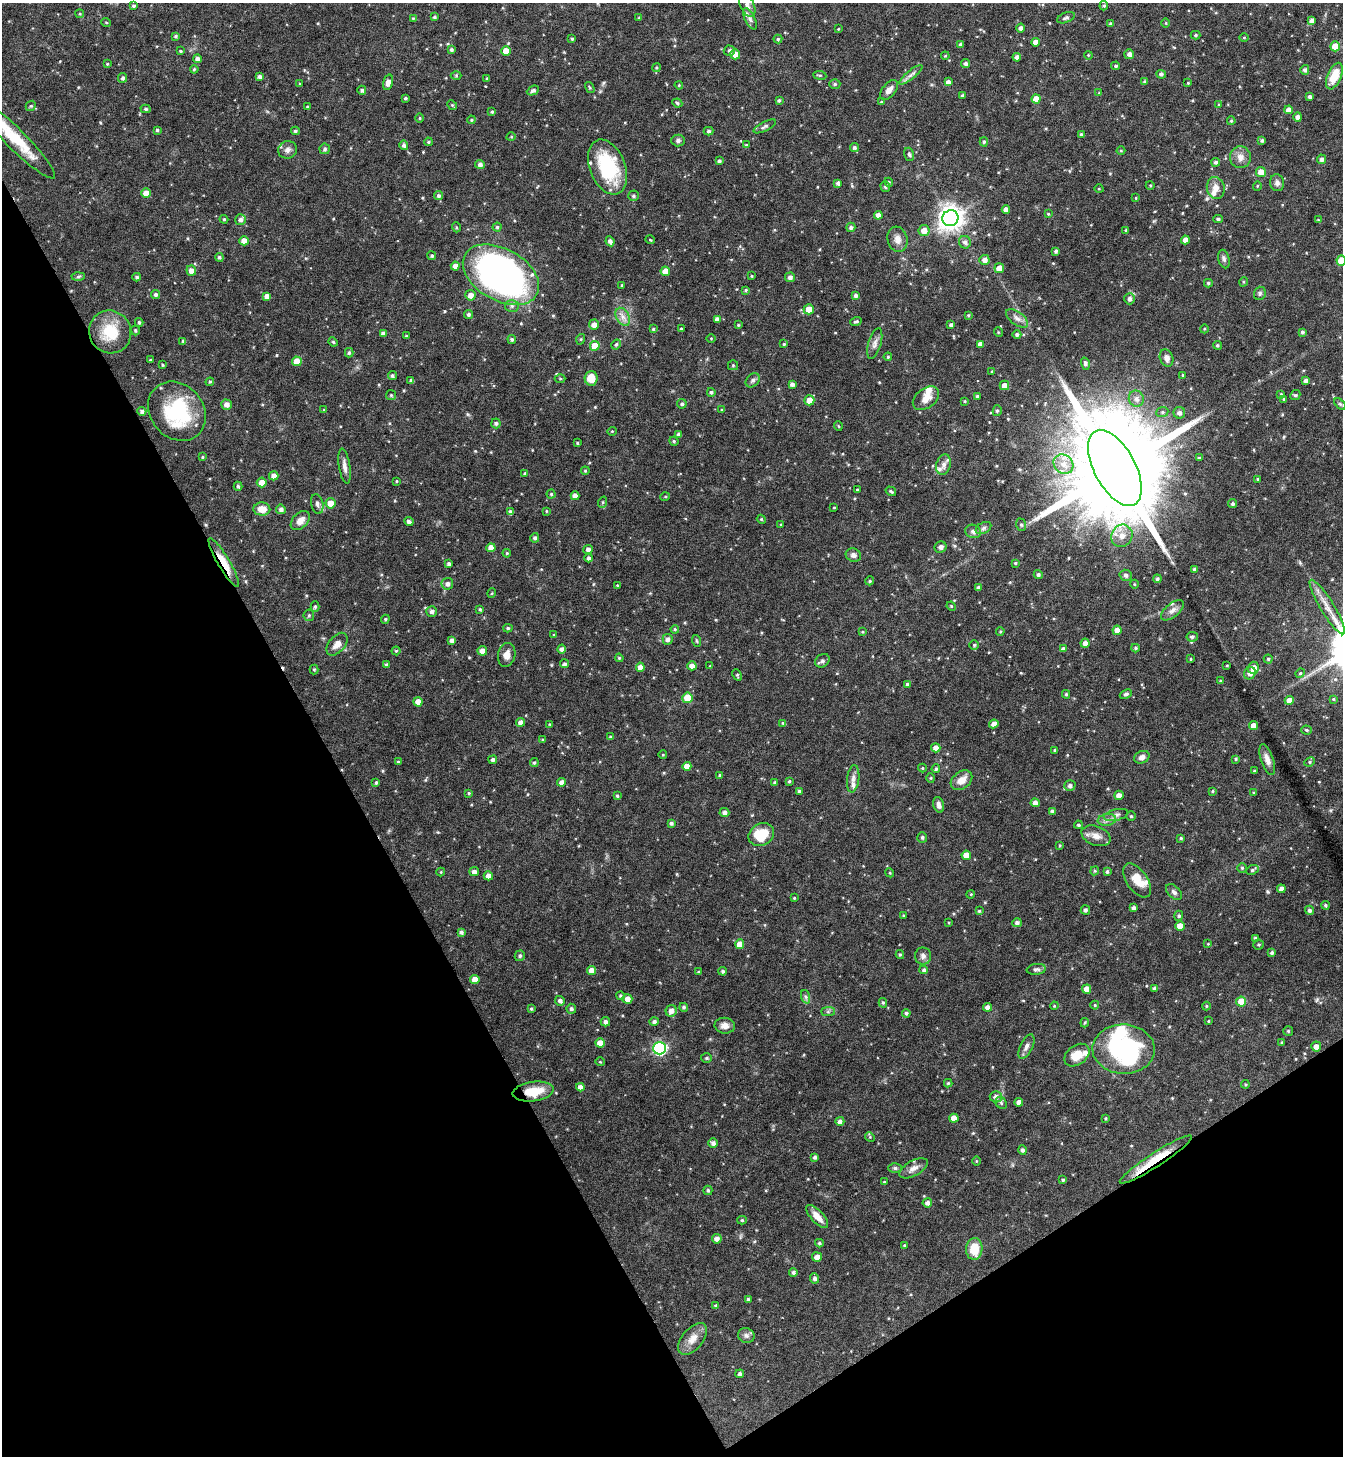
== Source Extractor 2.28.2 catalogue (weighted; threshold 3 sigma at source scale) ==
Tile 14 of 4 x 4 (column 2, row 4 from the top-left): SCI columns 1497-2837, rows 2-1455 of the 5811 x 5817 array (HDU 1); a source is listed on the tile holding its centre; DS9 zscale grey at full resolution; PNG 1345 x 1458 px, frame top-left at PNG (2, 3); each listed source drawn as its Kron ellipse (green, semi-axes under 4 px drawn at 4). Shown black and unused: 31% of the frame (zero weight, under 4 of 8 exposures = <1% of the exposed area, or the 3 px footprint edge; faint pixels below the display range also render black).
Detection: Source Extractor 2.28.2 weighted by HDU 2 'WHT'; one run over the whole footprint, this tile lists its part. Background 0.071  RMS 0.0039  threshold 0.016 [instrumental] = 3 sigma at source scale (4.09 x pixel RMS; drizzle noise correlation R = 1.36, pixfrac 0.8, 0.05/0.05 arcsec/px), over >= 5 px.
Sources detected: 527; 4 inside a brighter object's white glare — neither listed nor drawn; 13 inside a brighter listed object's ellipse — not listed separately; of the other 510, all 500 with FLUX_AUTO >= 0.268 (the completeness limit of this list) listed and drawn (10 fainter detections not listed), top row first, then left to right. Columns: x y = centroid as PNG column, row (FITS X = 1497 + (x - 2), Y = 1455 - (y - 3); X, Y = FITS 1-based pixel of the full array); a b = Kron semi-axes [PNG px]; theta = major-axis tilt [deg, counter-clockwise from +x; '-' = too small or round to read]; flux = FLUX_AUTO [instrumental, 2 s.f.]
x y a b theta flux
747 5 12 7 -64 2.1
133 6 4 4 - 0.63
1104 6 5 4 - 0.5
80 14 4 3 - 0.37
434 17 4 3 - 0.55
413 18 4 3 - 0.3
639 18 4 3 - 0.28
1066 18 9 5 22 0.88
750 19 11 5 -64 1.3
1312 21 4 4 - 1.6
106 22 5 3 - 0.29
1166 23 5 3 - 0.32
1111 24 4 4 - 0.57
1020 28 4 4 - 1.1
838 29 3 3 - 0.3
1196 35 5 4 - 0.52
176 36 4 4 - 0.55
1244 38 5 3 - 0.32
572 39 3 3 - 0.37
778 39 4 4 - 0.5
1035 42 4 4 - 1.9
960 44 3 3 - 0.85
1335 46 5 5 - 5.1
451 50 4 4 - 0.69
180 51 3 3 - 0.45
506 51 5 4 - 4.1
729 51 6 5 - 0.92
735 54 5 5 - 2.7
1129 54 5 5 - 1.2
1088 55 4 3 - 0.3
945 56 4 3 - 0.32
1017 57 4 4 - 1.2
197 59 4 4 - 1.2
966 63 4 4 - 0.95
107 64 3 3 - 0.3
1116 66 4 3 - 0.48
656 68 4 3 - 0.39
194 69 4 3 - 0.42
1305 70 5 4 - 0.91
1161 74 5 4 - 0.68
820 75 6 3 -8 0.43
911 75 14 3 39 1.2
259 76 4 4 - 0.89
456 76 5 3 - 0.35
1334 76 14 7 68 6.9
123 78 5 4 - 0.68
487 78 4 3 - 0.36
388 82 8 4 74 1.8
948 82 4 4 - 1.2
1145 82 4 3 - 0.76
1188 83 3 3 - 0.32
300 84 4 3 - 0.32
835 84 5 5 - 0.62
679 85 4 3 - 0.35
590 88 6 3 -59 0.38
362 90 4 4 - 0.68
533 90 6 4 26 0.96
889 90 12 6 51 2.2
1099 93 4 4 - 0.31
962 95 3 3 - 0.51
1310 97 4 4 - 0.85
405 98 3 3 - 0.44
1036 99 4 4 - 3.4
779 100 3 3 - 0.56
881 102 4 3 - 0.4
677 103 5 4 - 0.49
452 105 5 4 - 0.41
1219 105 4 4 - 0.32
31 106 5 4 - 0.5
307 107 4 3 - 0.35
146 109 5 4 - 0.62
1289 110 4 4 - 2.2
492 112 4 3 - 0.4
1298 117 4 4 - 1.4
420 118 5 3 - 0.34
471 120 4 4 - 0.38
1231 121 4 3 - 0.42
765 126 12 4 27 0.89
157 130 3 3 - 0.5
295 131 4 3 - 0.63
708 131 5 4 - 0.69
1081 134 4 3 - 0.46
511 137 4 3 - 0.3
15 138 56 10 -45 13
678 140 6 6 - 0.87
1262 140 3 3 - 0.58
428 142 4 3 - 0.5
984 142 4 4 - 0.63
404 145 5 4 - 0.84
746 145 4 4 - 0.42
854 148 4 4 - 0.68
325 149 5 5 - 0.81
288 150 9 8 - 1.5
1121 151 4 3 - 0.33
909 154 7 5 -73 0.57
1240 157 11 10 - 2.4
1321 159 5 4 - 1.1
719 161 4 3 - 0.77
1216 162 4 4 - 0.75
480 164 5 4 - 1.1
608 167 29 17 -69 21
1261 172 5 5 - 2.6
889 182 4 4 - 0.41
838 183 4 4 - 0.99
1277 183 8 7 - 1.2
1150 185 4 3 - 0.32
1257 186 5 3 - 0.33
885 187 5 5 - 0.59
1216 188 11 9 -77 2.6
1099 189 5 3 - 0.31
146 193 5 4 - 2.8
439 196 4 4 - 0.78
633 196 5 5 - 0.61
1136 198 4 3 - 0.28
1006 210 4 4 - 1.9
1048 214 4 3 - 0.35
878 215 4 4 - 2.2
950 218 8 7 - 290
224 219 4 4 - 0.39
1218 219 5 4 - 0.66
240 220 5 5 - 1
1318 220 4 3 - 0.35
456 227 5 3 - 0.41
497 227 4 4 - 0.52
851 227 4 4 - 0.78
1126 230 3 3 - 0.48
924 231 5 5 - 2.8
897 239 13 10 -74 2.3
650 240 5 3 - 0.3
1185 240 4 4 - 2.6
244 241 4 4 - 3
610 241 5 4 - 1.1
965 242 6 6 - 1.2
1056 251 3 3 - 0.68
432 256 4 4 - 0.59
219 257 4 4 - 0.6
1224 259 9 5 -75 0.92
984 260 5 5 - 1.6
1341 260 5 5 - 6
455 266 4 4 - 2
999 268 5 5 - 3.1
191 271 5 5 - 2
665 271 4 4 - 3
501 275 41 26 -30 140
752 276 4 4 - 0.34
78 277 6 4 2 0.56
137 277 4 4 - 0.68
790 277 5 5 - 1.1
1243 282 5 3 - 0.34
1208 283 4 4 - 0.58
622 285 3 3 - 0.43
746 290 4 3 - 0.4
1260 293 7 6 - 0.81
155 294 5 4 - 0.75
470 295 5 5 - 2.3
856 295 4 4 - 0.82
267 296 4 4 - 1.7
1130 299 5 5 - 1.3
512 306 7 6 - 0.91
809 309 5 5 - 3.8
468 314 4 4 - 0.76
968 315 3 3 - 0.35
623 317 10 6 -61 1.8
1017 318 13 6 -36 1.6
717 319 4 4 - 1.5
856 321 6 3 17 0.57
139 322 4 3 - 0.55
594 325 5 5 - 1.9
738 325 3 3 - 0.38
951 325 4 3 - 0.77
653 329 4 4 - 0.45
681 329 4 3 - 0.4
1204 329 4 3 - 0.33
135 330 5 4 - 0.45
110 332 22 21 - 10
998 332 5 3 - 0.28
1302 332 4 3 - 0.69
383 334 4 4 - 1.3
1017 334 4 4 - 0.77
406 336 4 3 - 0.31
711 338 4 3 - 0.29
512 339 4 4 - 0.65
581 339 5 3 - 0.36
183 341 4 4 - 0.51
333 342 5 4 - 0.37
875 343 16 6 74 1.8
616 344 5 4 - 0.62
784 344 4 4 - 0.39
980 344 4 4 - 1.8
1217 345 4 4 - 0.55
595 346 5 5 - 7
349 353 5 4 - 0.64
888 357 4 3 - 0.39
1166 358 9 6 -71 1.7
150 360 3 3 - 0.32
297 361 5 5 - 4.1
1085 364 6 4 -75 0.89
162 365 4 3 - 0.41
733 365 5 5 - 0.42
992 372 3 2 - 0.44
1183 375 4 3 - 0.33
392 376 4 4 - 0.61
591 378 7 6 - 4.5
560 379 5 3 - 0.39
411 380 4 4 - 0.65
753 380 8 6 45 0.87
1306 381 4 4 - 1.5
210 382 4 4 - 0.44
792 384 4 4 - 1
1004 385 5 4 - 2.7
711 392 4 4 - 0.69
1281 394 4 4 - 0.36
391 395 5 5 - 0.49
1295 395 5 4 - 0.47
977 396 3 3 - 0.77
926 398 15 10 38 3.5
1136 399 8 7 - 1.7
1284 399 4 4 - 0.35
809 400 5 5 - 3.7
965 401 3 2 - 0.31
682 404 5 4 - 0.65
1340 404 7 4 -44 0.59
227 405 5 5 - 1.7
324 410 4 4 - 0.32
722 410 3 3 - 0.45
142 411 4 4 - 0.89
177 411 32 26 -49 26
997 411 5 4 - 0.61
1162 412 6 5 - 0.64
1179 413 6 6 - 1.3
496 423 5 4 - 0.79
838 426 5 3 - 0.28
612 431 5 3 - 0.27
679 434 4 3 - 0.82
674 441 5 4 - 0.46
577 443 4 3 - 0.4
202 457 4 3 - 0.38
1199 458 4 3 - 0.53
1063 464 10 9 - 3.5
943 465 10 7 75 1.8
344 466 18 5 -81 1.9
1115 468 41 20 -62 11000
585 471 4 4 - 0.36
525 473 4 3 - 0.37
274 476 5 4 - 2
1258 479 3 3 - 0.53
397 481 3 3 - 0.31
262 482 5 5 - 2.6
238 486 4 3 - 0.59
857 490 3 3 - 0.38
891 491 5 3 - 0.54
551 494 4 4 - 0.5
575 496 4 4 - 1.7
665 497 5 3 - 0.32
603 502 6 3 71 0.39
330 503 5 5 - 3.5
317 504 10 6 -78 1.2
1232 504 4 4 - 0.79
834 507 4 3 - 0.27
262 509 8 6 -1 3.8
281 509 5 4 - 0.96
546 511 3 3 - 0.3
511 512 4 4 - 1.2
761 519 4 3 - 0.35
300 521 11 7 45 2.6
409 522 5 4 - 1.1
781 525 4 3 - 0.35
1021 525 6 5 - 0.6
984 528 8 5 28 0.95
973 531 8 6 -20 1.1
1122 536 11 10 - 3.1
535 538 5 4 - 0.82
941 547 6 5 - 1
491 548 4 4 - 2.7
588 549 5 4 - 1.2
507 553 4 3 - 0.36
853 555 8 6 -20 1.3
589 558 4 4 - 0.87
224 563 28 6 -60 7
1015 563 4 3 - 0.44
449 564 4 3 - 0.97
1195 569 4 3 - 0.9
1038 575 4 4 - 0.8
1126 575 6 5 - 0.7
1157 579 4 4 - 0.67
870 581 4 4 - 0.43
447 584 6 6 - 1.2
1134 584 4 3 - 0.28
617 585 3 3 - 0.32
978 588 4 4 - 0.94
492 593 5 3 - 0.33
951 606 5 4 - 0.35
315 607 5 4 - 0.61
1327 607 31 7 -59 4.7
480 609 4 3 - 0.46
1172 610 13 7 39 1.9
432 611 5 5 - 1.1
309 615 6 5 - 0.58
385 619 4 4 - 0.46
508 628 4 4 - 0.52
675 629 4 3 - 0.41
1117 630 4 4 - 2.5
1000 631 4 3 - 0.39
862 632 4 4 - 0.33
554 635 4 4 - 0.39
1192 637 6 5 - 0.68
668 639 5 5 - 1.3
452 640 4 4 - 1.1
697 641 6 3 -71 0.4
1085 643 4 4 - 1.4
337 644 13 8 49 2.5
974 645 5 4 - 0.48
1136 648 4 4 - 0.57
562 649 4 4 - 1.2
1063 649 4 4 - 1.2
396 651 4 4 - 0.43
482 651 5 4 - 2
507 655 12 8 79 2.4
619 658 4 3 - 0.36
1191 659 3 3 - 0.33
1268 659 4 4 - 0.53
822 661 8 6 36 1.1
565 664 5 4 - 0.68
386 665 4 3 - 0.74
1227 665 3 2 - 0.31
692 666 5 4 - 1.9
710 666 4 3 - 0.31
640 667 4 4 - 2
1253 668 6 5 - 2.5
314 669 5 4 - 0.43
1250 673 6 5 - 1.6
1300 673 5 4 - 0.48
737 675 6 4 -62 0.44
1220 681 4 3 - 0.36
907 684 4 4 - 0.62
1066 694 4 3 - 0.45
1126 694 6 4 22 0.91
687 698 5 5 - 7.7
1333 699 4 3 - 0.37
1289 700 4 4 - 2.4
418 702 4 4 - 2.6
521 722 4 4 - 1.7
783 723 4 4 - 0.49
550 724 3 3 - 0.32
994 724 5 4 - 1.5
1254 726 4 4 - 3.2
1306 730 5 4 - 0.43
610 737 4 4 - 0.63
543 740 4 3 - 0.45
936 748 4 4 - 1.8
1055 750 3 3 - 0.55
663 755 4 3 - 0.27
1142 757 8 6 24 1.5
1236 759 4 4 - 0.39
1267 759 16 6 -72 2.2
493 760 4 4 - 0.83
398 762 4 3 - 0.44
534 762 4 4 - 0.48
1310 762 5 4 - 0.51
687 766 4 4 - 3.2
922 768 4 4 - 0.33
936 769 4 4 - 0.59
1254 771 4 3 - 0.34
720 775 4 3 - 0.36
931 778 5 3 - 0.31
853 779 14 6 83 1.7
961 780 12 8 38 3.4
789 781 3 2 - 0.44
562 782 4 4 - 1.6
376 783 4 3 - 0.49
775 783 4 4 - 0.52
1070 786 5 5 - 1.1
799 791 3 3 - 0.55
1213 791 3 3 - 0.39
469 793 3 3 - 0.4
1254 793 3 3 - 0.36
1119 795 5 4 - 2
617 796 4 3 - 0.44
1035 803 4 4 - 1.7
939 805 8 5 -75 1.4
1053 811 4 3 - 0.93
724 813 5 4 - 1.1
1116 815 12 5 13 1.3
1131 816 4 4 - 0.5
1107 820 9 6 9 1.3
671 823 4 4 - 0.73
1078 825 4 3 - 0.5
761 834 13 10 31 9.3
1096 836 15 9 -21 2.7
922 837 5 5 - 0.77
1181 838 3 3 - 0.46
1060 845 3 3 - 0.35
966 855 4 4 - 3.2
1242 868 4 4 - 0.52
1252 870 6 4 23 0.7
1095 871 4 4 - 0.45
441 872 4 4 - 0.33
474 872 5 4 - 1.3
1107 872 4 3 - 0.77
890 873 4 3 - 0.32
488 876 4 4 - 1.8
1137 880 19 10 -55 5.1
1281 889 4 4 - 1.4
1174 892 9 6 -46 1
971 894 4 3 - 0.31
794 898 3 3 - 0.32
1325 905 4 4 - 0.59
1133 908 4 4 - 1.1
1085 910 4 4 - 0.83
1309 910 4 4 - 0.82
979 911 4 4 - 0.47
903 916 4 3 - 0.36
1179 916 5 4 - 0.53
949 923 4 3 - 0.31
1017 923 5 4 - 1
1180 926 4 4 - 3
461 932 4 4 - 0.85
1255 938 4 4 - 0.61
740 944 5 4 - 3.6
1208 944 4 3 - 0.3
1258 945 5 5 - 0.49
1272 953 4 4 - 0.61
900 954 4 4 - 0.45
520 956 5 5 - 0.65
923 956 8 8 - 1.3
1036 969 9 5 7 0.95
924 970 4 4 - 0.72
592 971 4 4 - 2.6
723 971 4 4 - 0.75
699 972 4 3 - 0.5
475 979 4 4 - 3.2
1154 988 4 4 - 0.88
1087 989 4 4 - 2.5
620 996 4 4 - 0.51
806 997 7 4 -71 0.77
627 999 5 4 - 2.1
560 1001 5 4 - 1.1
1241 1001 5 5 - 5.8
883 1003 5 4 - 0.51
1095 1005 4 4 - 0.37
1054 1006 4 3 - 0.28
1206 1006 4 4 - 0.37
684 1007 4 4 - 0.61
987 1007 4 4 - 1.5
531 1009 4 3 - 0.46
571 1009 5 4 - 0.82
671 1011 6 5 - 2.1
828 1012 7 4 1 0.68
906 1013 4 4 - 0.75
654 1021 4 4 - 0.86
1208 1021 3 3 - 0.29
605 1022 4 4 - 1
1085 1023 5 3 - 0.4
725 1026 10 8 -8 2
1288 1031 5 5 - 0.48
600 1043 4 4 - 3.3
1282 1043 4 3 - 0.46
1026 1046 13 6 64 1.5
1316 1046 5 5 - 2.2
659 1048 6 6 - 48
1124 1049 31 24 -2 45
1077 1055 14 9 37 5.5
706 1058 5 4 - 0.61
600 1062 5 3 - 0.28
948 1083 4 4 - 0.43
1245 1084 4 3 - 0.36
580 1087 4 4 - 1.8
533 1091 21 9 7 8.2
996 1097 6 6 - 1.3
1019 1102 4 4 - 1.9
1001 1103 6 5 - 0.66
954 1118 4 4 - 3.2
1106 1118 4 3 - 0.35
840 1121 4 4 - 1.2
870 1137 5 4 - 0.36
713 1143 4 4 - 1.1
1022 1150 4 4 - 0.86
815 1157 4 4 - 0.72
1156 1160 42 7 33 11
976 1161 5 3 - 0.31
895 1168 6 5 - 0.76
914 1168 15 7 29 2.2
1063 1180 3 3 - 0.46
884 1182 3 2 - 0.33
708 1190 5 4 - 0.6
927 1203 4 4 - 1.2
817 1216 14 6 -48 3.4
742 1220 5 4 - 0.49
717 1239 5 4 - 1.6
819 1243 4 3 - 0.56
904 1245 4 3 - 0.4
974 1249 11 8 87 6.7
817 1257 5 4 - 1.9
793 1272 4 4 - 0.8
815 1278 5 4 - 1.1
748 1299 4 4 - 0.58
716 1306 4 3 - 0.67
746 1335 8 7 - 1.2
693 1339 19 10 50 3.7
740 1374 4 4 - 0.82
Overlapping masked pixels (flux is a lower limit): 3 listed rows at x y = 224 563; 533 1091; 1156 1160
Isophote crosses this tile's border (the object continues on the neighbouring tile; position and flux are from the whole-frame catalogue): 2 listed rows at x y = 15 138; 1341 260